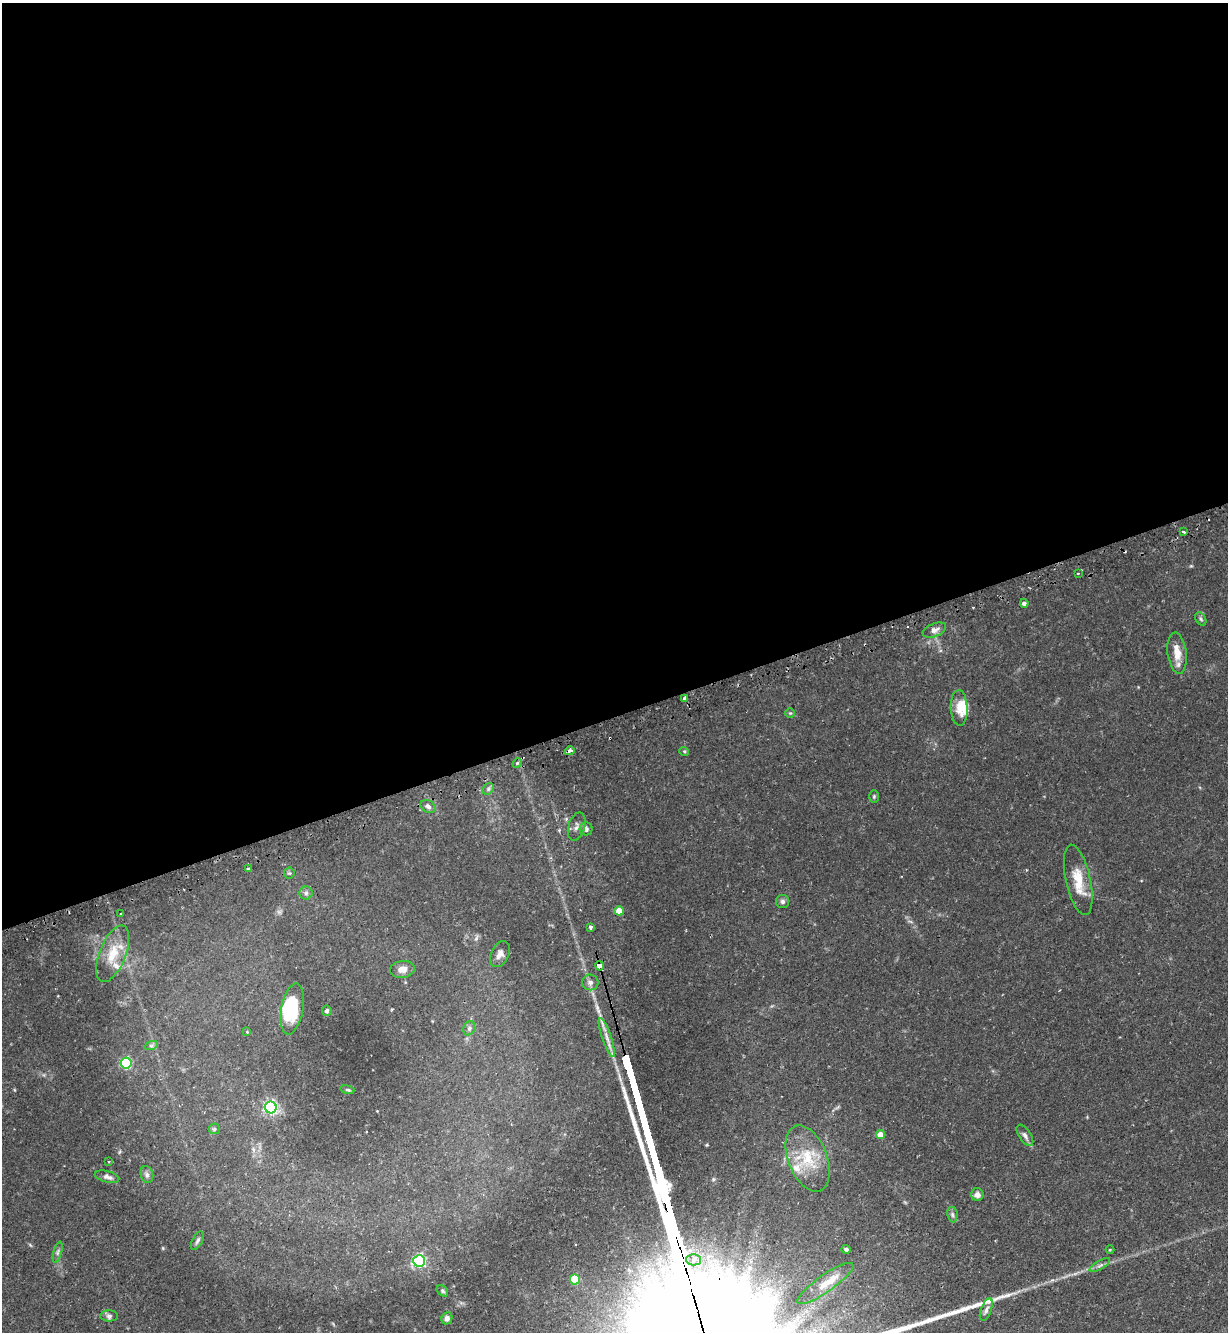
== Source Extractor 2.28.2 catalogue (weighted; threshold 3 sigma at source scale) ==
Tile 2 of 4 x 4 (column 2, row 1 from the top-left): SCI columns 1398-2623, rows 4029-5358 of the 5375 x 5396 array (HDU 1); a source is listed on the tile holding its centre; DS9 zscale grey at full resolution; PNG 1230 x 1334 px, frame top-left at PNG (2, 3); each listed source drawn as its Kron ellipse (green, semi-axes under 4 px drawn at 4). Shown black and unused: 54% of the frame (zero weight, under 2 of 3 exposures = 5% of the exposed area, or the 3 px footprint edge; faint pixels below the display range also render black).
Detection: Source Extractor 2.28.2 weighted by HDU 2 'WHT'; one run over the whole footprint, this tile lists its part. Background 0.0663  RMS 0.0055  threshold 0.0247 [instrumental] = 3 sigma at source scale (4.5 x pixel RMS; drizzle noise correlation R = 1.50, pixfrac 1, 0.05/0.05 arcsec/px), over >= 5 px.
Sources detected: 70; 1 inside a brighter object's white glare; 2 cosmic-ray / hot-pixel residue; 1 long thin detection or spike segment (spike, bleed or trail) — neither listed nor drawn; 5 inside a brighter listed object's ellipse — not listed separately; the other 61 listed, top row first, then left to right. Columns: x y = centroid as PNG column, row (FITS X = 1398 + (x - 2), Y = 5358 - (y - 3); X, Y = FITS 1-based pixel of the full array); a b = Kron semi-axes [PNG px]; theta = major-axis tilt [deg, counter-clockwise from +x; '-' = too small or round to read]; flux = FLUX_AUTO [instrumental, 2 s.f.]
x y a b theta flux
1184 532 3 3 - 2.2
1078 573 3 2 - 0.45
1024 603 4 4 - 1.6
1201 619 7 5 -60 1
934 630 12 6 22 2.7
1177 653 21 9 -83 7.3
685 698 4 3 - 4.4
959 708 18 8 -87 5.7
790 713 5 4 - 0.62
570 751 5 4 - 3
684 751 5 3 - 0.54
517 763 5 4 - 1
488 789 6 5 - 1.1
874 796 6 5 - 0.78
428 806 8 6 -36 1.9
577 826 15 8 73 2.6
586 829 6 6 - 1.9
248 868 3 3 - 2.3
289 873 5 5 - 0.76
1078 880 36 12 -78 12
306 893 6 6 - 1.4
783 902 6 6 - 1.5
619 911 4 4 - 7.9
121 914 3 2 - 0.65
590 927 4 3 - 1.9
113 954 30 13 68 13
500 954 14 9 65 3.1
600 966 5 3 - 210
402 969 12 8 7 4.3
590 982 8 8 - 2.1
292 1009 26 11 80 18
327 1011 5 5 - 0.96
469 1028 7 5 69 1.3
247 1032 3 3 - 0.39
607 1037 21 4 -71 3.8
151 1046 7 4 18 0.98
126 1063 5 5 - 62
347 1090 7 3 -9 0.66
271 1107 6 6 - 120
214 1129 6 5 - 0.87
881 1135 4 4 - 7.4
1025 1135 12 6 -57 2.1
808 1158 34 19 -68 20
108 1162 3 2 - 0.53
147 1175 8 6 -76 1.6
107 1177 12 5 -14 2
977 1195 6 6 - 2.7
952 1214 8 5 -83 1.2
197 1241 10 5 60 1.4
846 1249 4 4 - 1.2
1110 1250 4 3 - 0.45
58 1252 11 3 75 1.2
693 1260 7 5 -1 1.9
419 1261 6 6 - 93
1100 1265 11 3 31 1.3
575 1279 5 5 - 23
825 1283 34 8 35 8.1
442 1291 6 4 -42 0.83
986 1310 11 5 69 1.8
109 1316 9 5 0 1.5
447 1318 6 5 - 1.7
Overlapping masked pixels (flux is a lower limit): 3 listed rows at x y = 685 698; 570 751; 600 966